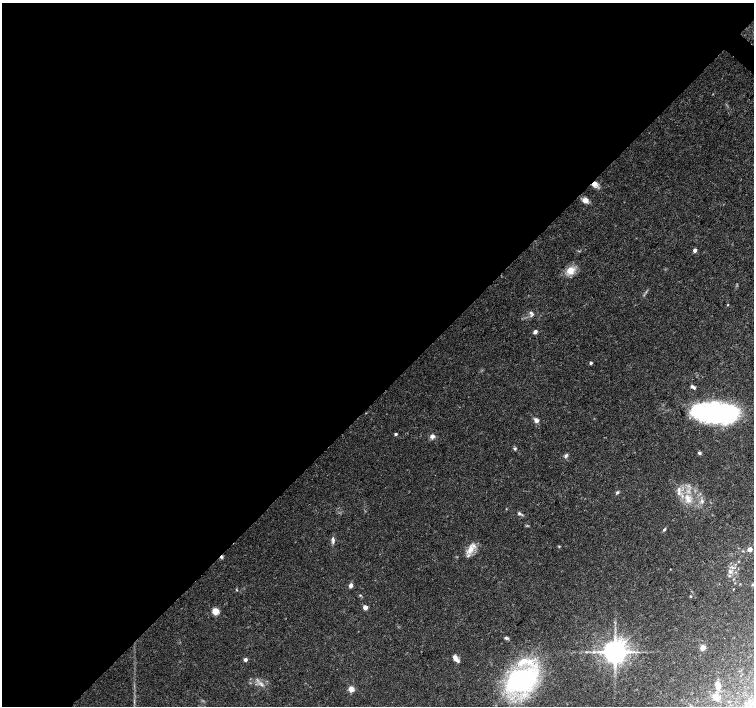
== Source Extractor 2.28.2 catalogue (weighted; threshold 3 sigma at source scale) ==
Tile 5 of 4 x 4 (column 1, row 2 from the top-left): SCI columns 6-1508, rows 3043-4450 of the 6019 x 6019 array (HDU 1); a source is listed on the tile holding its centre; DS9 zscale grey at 2 x 2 block average (1 PNG px = mean of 2 x 2 image px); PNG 756 x 708 px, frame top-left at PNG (2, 3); no overlay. Shown black and unused: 56% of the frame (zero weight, under 3 of 4 exposures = <1% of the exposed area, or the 3 px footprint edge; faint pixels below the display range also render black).
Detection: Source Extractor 2.28.2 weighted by HDU 2 'WHT'; one run over the whole footprint, this tile lists its part. Background 0.0754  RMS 0.0052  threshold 0.0232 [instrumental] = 3 sigma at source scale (4.5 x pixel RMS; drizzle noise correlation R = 1.50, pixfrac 1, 0.0396/0.0396 arcsec/px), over >= 5 px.
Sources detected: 54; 2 inside a brighter object's white glare — not listed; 4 inside a brighter listed object's ellipse — not listed separately; the other 48 listed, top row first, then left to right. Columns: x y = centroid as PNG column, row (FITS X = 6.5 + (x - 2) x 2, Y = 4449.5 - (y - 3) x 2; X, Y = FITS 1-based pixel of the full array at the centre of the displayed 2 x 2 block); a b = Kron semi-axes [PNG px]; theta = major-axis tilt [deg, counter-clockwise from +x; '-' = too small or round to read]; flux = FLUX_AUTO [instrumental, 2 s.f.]
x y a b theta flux
595 184 8 7 - 6.9
585 200 6 5 - 6.8
695 250 3 2 - 7.2
570 271 11 10 - 12
728 305 2 2 - 0.66
531 313 7 3 -48 2.6
535 332 3 3 - 6
591 363 3 3 - 1.7
692 386 5 4 - 2.7
721 413 35 17 0 200
536 420 5 4 - 5
395 434 3 2 - 2.3
432 436 6 6 - 4.3
515 449 4 4 - 1.7
699 453 4 3 - 2.5
565 456 5 4 - 2.2
679 490 6 3 85 3.2
617 492 4 3 - 1.8
687 497 8 5 -76 6.9
702 501 4 2 - 1.5
519 513 5 4 - 2.2
664 529 5 3 - 1.8
333 540 9 4 -82 3.3
559 546 3 3 - 0.89
750 549 4 3 - 5.7
470 550 12 7 63 11
221 557 4 4 - 2.1
732 567 4 3 - 1.9
730 572 7 4 -51 3.2
351 586 5 4 - 4.6
733 589 2 2 - 0.63
360 595 3 2 - 0.91
690 596 3 2 - 0.96
365 607 3 3 - 13
215 611 3 3 - 45
507 638 5 3 - 2
702 647 3 3 - 21
594 652 4 3 - 1.7
615 652 5 5 - 1600
455 658 8 4 -56 6.4
245 660 4 4 - 3.3
524 661 9 8 - 13
522 680 21 14 26 260
261 685 4 2 - 1.4
718 685 8 4 -84 8.7
351 689 3 3 - 25
715 696 9 5 85 5.3
749 701 3 3 - 1.6
Overlapping masked pixels (flux is a lower limit): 2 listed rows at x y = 595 184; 221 557
Diffuse or blended objects may show on this block-average render without a row.